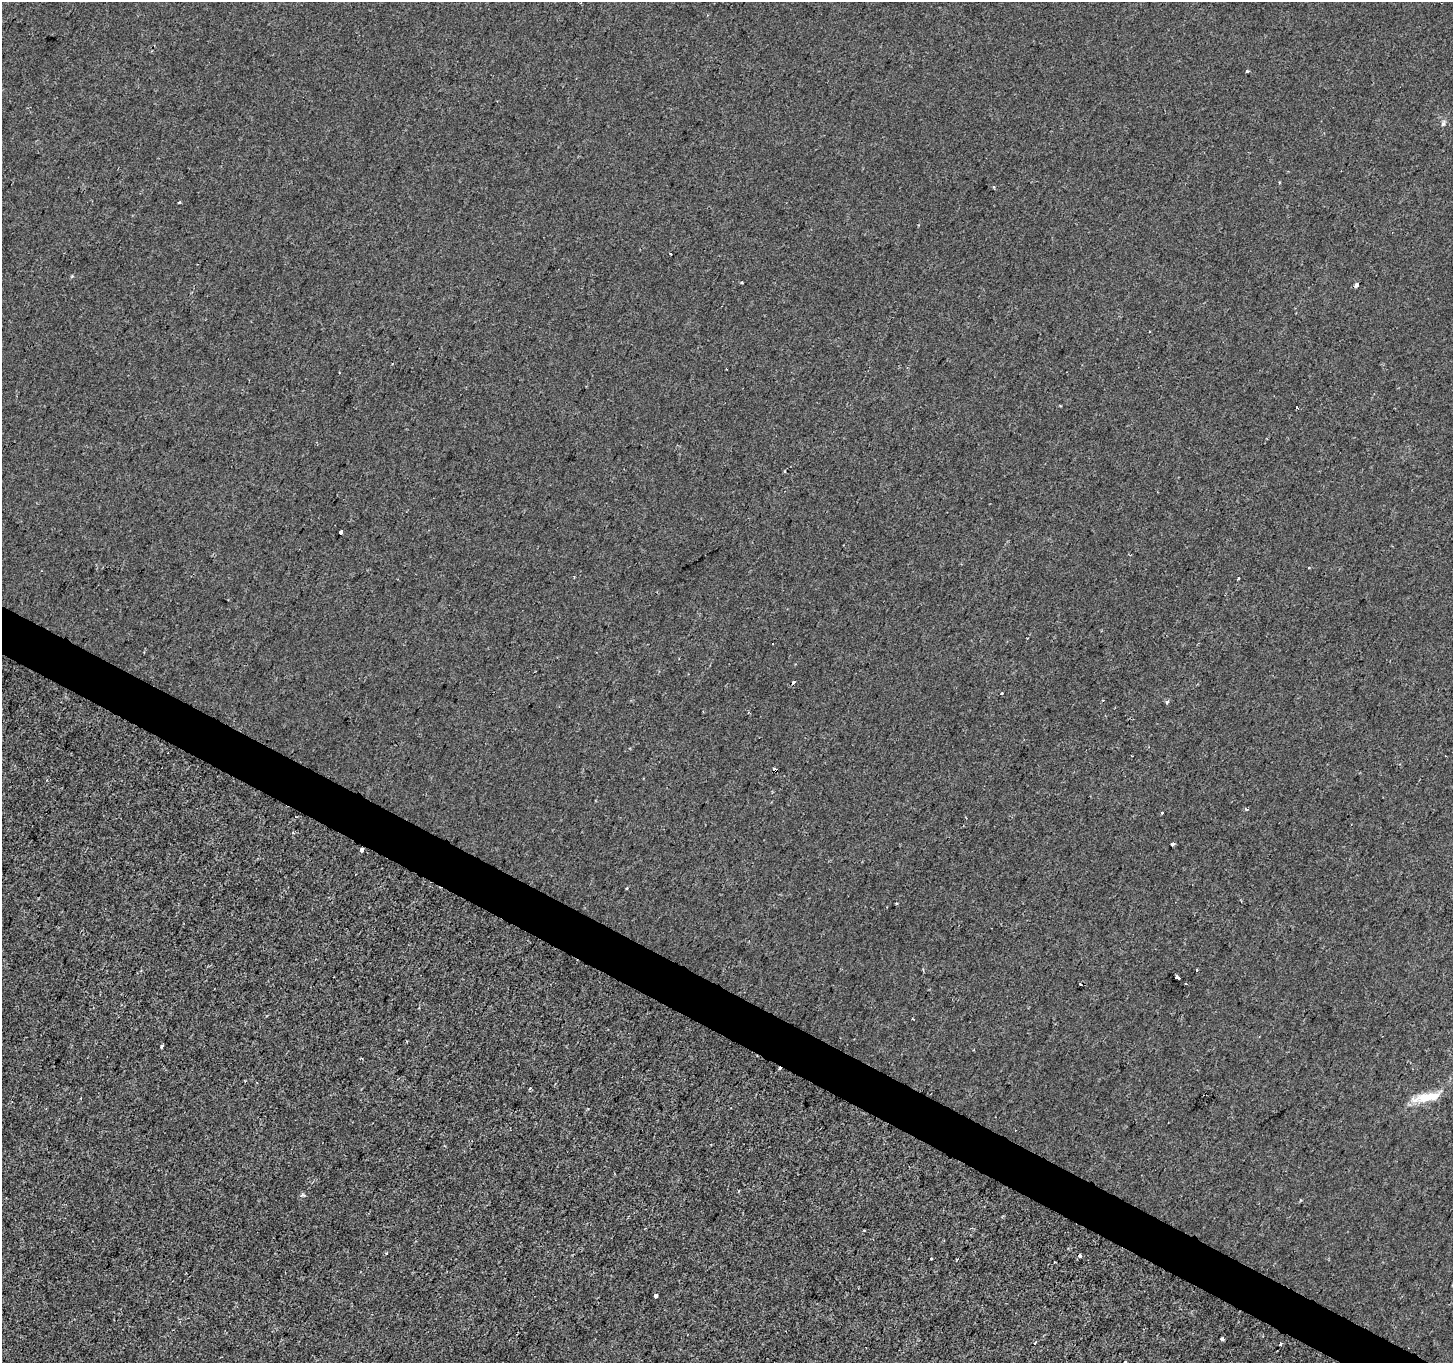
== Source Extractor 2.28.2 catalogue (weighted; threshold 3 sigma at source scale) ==
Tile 6 of 4 x 4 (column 2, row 2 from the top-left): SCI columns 1462-2912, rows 2985-4345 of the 5815 x 5902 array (HDU 1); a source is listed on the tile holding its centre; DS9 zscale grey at full resolution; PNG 1455 x 1365 px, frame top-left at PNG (2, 2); no overlay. Shown black and unused: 3% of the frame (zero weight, under 2 of 3 exposures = <1% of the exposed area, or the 3 px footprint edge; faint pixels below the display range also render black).
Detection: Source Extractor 2.28.2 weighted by HDU 2 'WHT'; one run over the whole footprint, this tile lists its part. Background 2.39e-05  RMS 0.0027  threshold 0.0123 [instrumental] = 3 sigma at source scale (4.5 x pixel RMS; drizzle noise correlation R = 1.50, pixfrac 1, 0.0396/0.0396 arcsec/px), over >= 5 px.
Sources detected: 41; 5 cosmic-ray / hot-pixel residue — not listed; the other 36 listed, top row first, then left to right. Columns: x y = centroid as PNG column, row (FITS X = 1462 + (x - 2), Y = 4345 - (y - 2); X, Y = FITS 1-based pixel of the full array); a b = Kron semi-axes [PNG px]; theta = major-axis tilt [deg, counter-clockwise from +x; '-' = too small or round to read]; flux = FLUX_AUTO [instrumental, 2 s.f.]
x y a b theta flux
1248 71 3 3 - 0.68
1443 124 7 5 73 0.63
179 202 3 3 - 0.79
741 282 3 2 - 0.38
1356 285 4 3 - 2.8
1060 406 3 2 - 0.29
1297 407 3 3 - 1.1
341 532 4 3 - 1.6
1309 568 3 3 - 0.35
574 577 3 2 - 0.32
1238 578 3 3 - 0.98
1002 693 3 2 - 0.41
1167 702 4 4 - 0.76
1445 756 3 2 - 0.3
774 769 5 3 - 4.1
1246 809 4 3 - 0.4
1162 813 3 3 - 0.7
1172 844 4 3 - 3.1
361 850 4 3 - 0.78
627 888 4 2 - 0.26
1197 970 3 2 - 0.32
1178 977 5 3 - 2.9
1185 984 3 3 - 1.5
161 1046 3 3 - 0.69
780 1069 3 3 - 1
530 1088 4 3 - 0.29
1425 1097 33 10 10 6
302 1195 7 4 22 0.51
1079 1256 4 3 - 0.88
931 1258 4 2 - 0.23
1055 1262 3 2 - 0.29
656 1296 4 3 - 1.1
1222 1339 3 3 - 1.1
1035 1343 3 2 - 0.44
1281 1344 3 3 - 0.5
1125 1362 3 2 - 0.3
Overlapping masked pixels (flux is a lower limit): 3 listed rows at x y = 774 769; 361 850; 780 1069
Isophote crosses this tile's border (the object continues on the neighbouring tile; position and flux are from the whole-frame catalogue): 1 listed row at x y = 1125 1362